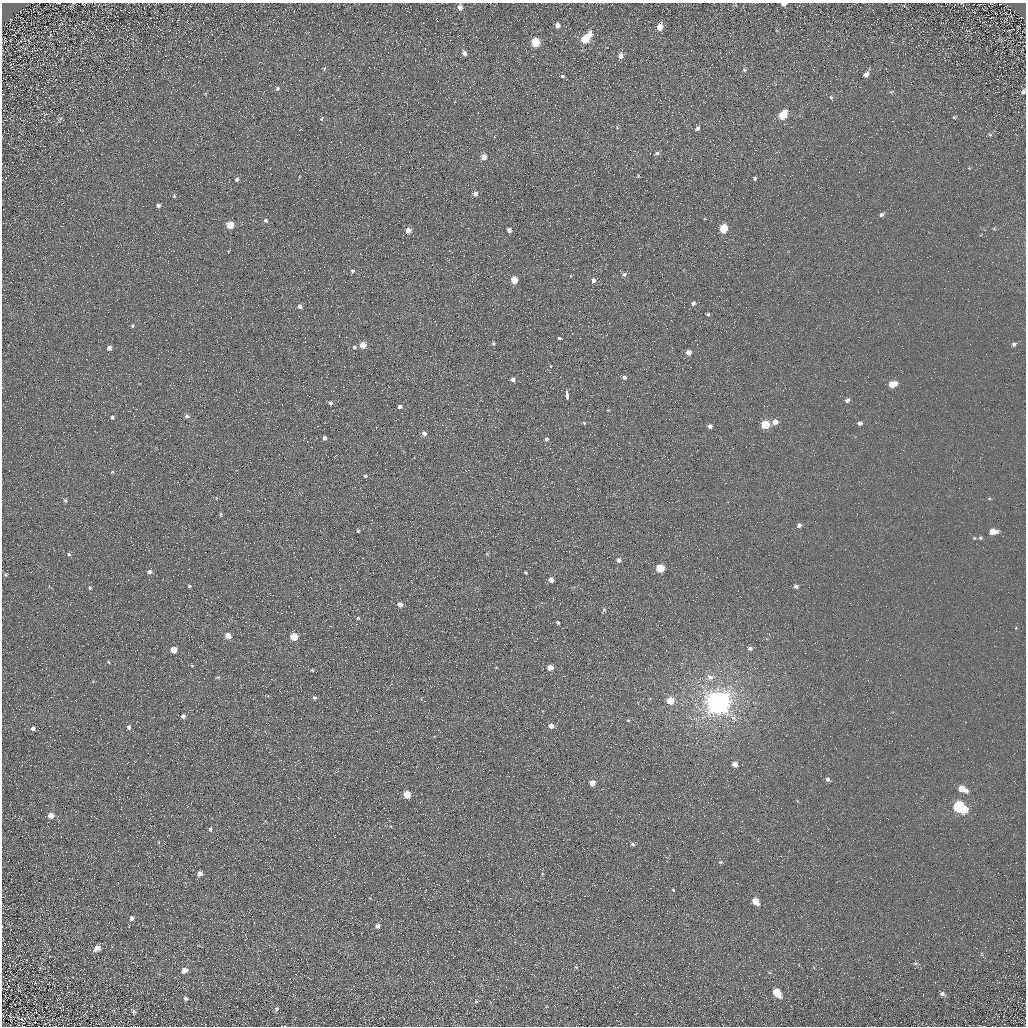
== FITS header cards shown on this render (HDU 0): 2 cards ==
NAXIS1  =                 1024 / Required FITS header
NAXIS2  =                 1024 / Required FITS header

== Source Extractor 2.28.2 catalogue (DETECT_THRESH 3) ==
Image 1024 x 1024 px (HDU 0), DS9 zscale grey, 1 PNG px = 1 image px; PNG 1028 x 1028 px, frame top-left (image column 1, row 1024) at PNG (2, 3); no overlay
Background 5.2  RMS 7.8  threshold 23.4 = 3 sigma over >= 5 px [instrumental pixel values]
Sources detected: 141; all 141 listed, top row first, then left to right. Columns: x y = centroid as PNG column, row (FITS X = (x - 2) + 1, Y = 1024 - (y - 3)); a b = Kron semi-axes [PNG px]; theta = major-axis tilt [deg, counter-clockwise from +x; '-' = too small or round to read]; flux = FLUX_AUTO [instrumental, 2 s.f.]
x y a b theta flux
784 4 5 3 - 2400
460 7 5 4 - 3100
407 11 3 2 - 710
557 25 6 5 - 2300
660 27 7 5 67 5200
1017 30 3 2 - 740
590 34 6 5 - 3400
585 39 6 5 - 16000
535 42 6 5 - 20000
464 53 5 5 - 2200
620 56 7 6 - 2700
324 69 6 3 72 610
744 70 5 5 - 790
866 74 7 6 - 2300
562 76 3 3 - 17000
277 89 5 5 - 950
892 92 8 2 21 460
1023 92 5 4 - 910
831 97 5 5 - 840
783 115 7 5 55 17000
954 117 5 4 - 500
322 118 7 4 55 690
60 119 8 3 34 780
697 129 7 4 45 1500
990 135 5 5 - 720
657 153 6 4 9 990
484 157 4 4 - 5200
969 168 4 4 - 410
755 178 4 4 - 930
237 179 5 5 - 1300
475 194 4 4 - 2800
174 196 5 4 - 700
158 205 4 4 - 1300
881 215 5 4 - 1300
266 220 5 5 - 1000
230 225 5 5 - 12000
723 228 5 5 - 18000
408 230 5 5 - 4300
509 230 4 4 - 2600
352 271 5 5 - 990
624 274 6 5 - 1100
514 280 5 5 - 11000
593 280 5 4 - 1900
693 303 6 4 37 1300
300 306 5 5 - 1800
708 314 4 3 - 800
132 326 6 4 72 620
559 338 3 3 - 7400
493 343 5 4 - 690
1014 344 6 5 - 1200
363 345 5 4 - 7600
354 347 5 4 - 850
109 348 4 4 - 2400
688 352 5 4 - 3600
551 366 4 2 - 330
624 377 5 4 - 1300
513 379 4 4 - 1700
892 384 6 5 - 11000
567 396 6 3 -87 18000
847 400 6 5 - 1500
330 403 4 4 - 1000
400 406 4 4 - 1200
187 416 5 5 - 1400
112 417 5 5 - 800
396 420 2 2 - 310
775 422 6 5 - 3500
584 423 5 4 - 620
860 423 5 4 - 2000
765 424 5 5 - 22000
710 426 5 5 - 1800
424 433 5 5 - 1800
325 438 4 3 - 1300
547 439 4 4 - 1000
112 472 5 4 - 630
365 476 5 4 - 690
989 498 5 3 - 560
65 500 5 4 - 790
221 514 5 5 - 670
799 525 5 5 - 1700
358 531 4 3 - 890
993 531 7 5 1 6700
980 538 6 4 -22 890
69 554 7 4 -29 870
618 560 5 4 - 1900
660 568 5 5 - 19000
149 572 5 4 - 1800
526 572 4 2 - 480
6 575 5 3 - 520
551 580 5 4 - 2900
189 586 4 3 - 830
796 586 5 4 - 1500
90 588 6 4 -87 750
400 605 5 5 - 2800
604 609 5 4 - 730
358 618 6 4 19 850
558 623 4 3 - 700
228 636 5 4 - 5400
294 636 5 5 - 16000
750 648 5 5 - 1600
173 649 5 5 - 7700
109 662 5 3 - 480
192 666 6 3 -20 480
550 667 5 4 - 5700
312 670 4 3 - 510
218 677 5 4 - 600
710 677 10 8 -19 3200
314 697 4 4 - 1100
670 700 5 5 - 11000
718 702 8 7 - 800000
183 716 5 4 - 1500
628 720 4 4 - 520
551 726 5 4 - 3500
129 727 6 5 - 1400
33 728 6 5 - 1300
735 764 5 4 - 3700
827 779 5 4 - 1500
592 783 4 4 - 4900
962 789 8 5 -28 7400
407 794 5 5 - 13000
959 807 9 6 -29 60000
51 815 6 6 - 3800
91 816 2 2 - 310
210 829 4 4 - 1000
633 844 5 4 - 1100
720 862 5 4 - 630
199 874 4 4 - 2300
673 890 3 2 - 650
756 901 6 5 - 7600
132 918 5 4 - 1200
377 926 4 4 - 2400
97 948 6 6 - 3500
915 963 7 3 8 800
576 967 5 4 - 510
184 970 5 5 - 3500
777 992 8 5 -51 13000
942 994 6 6 - 1300
186 998 4 3 - 1200
476 1001 4 4 - 540
276 1009 5 4 - 1000
134 1012 5 4 - 830
10 1016 8 4 -72 580
At the frame edge (FLAGS 8, measured only in part): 2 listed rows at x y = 784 4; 1023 92